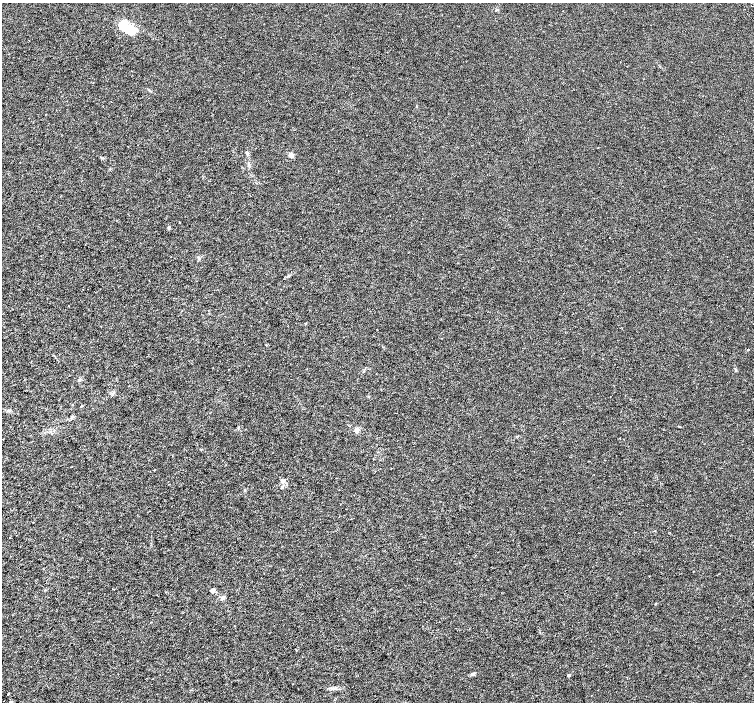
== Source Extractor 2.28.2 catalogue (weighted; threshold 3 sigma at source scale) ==
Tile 7 of 4 x 4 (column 3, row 2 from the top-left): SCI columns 3013-4515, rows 3004-4403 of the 6019 x 5941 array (HDU 1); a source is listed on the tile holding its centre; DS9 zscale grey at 2 x 2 block average (1 PNG px = mean of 2 x 2 image px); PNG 756 x 704 px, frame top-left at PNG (2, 3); no overlay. Shown black and unused: <1% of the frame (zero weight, under 3 of 6 exposures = <1% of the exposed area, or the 3 px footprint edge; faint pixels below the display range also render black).
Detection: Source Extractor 2.28.2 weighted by HDU 2 'WHT'; one run over the whole footprint, this tile lists its part. Background 0.00144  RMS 0.0017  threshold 0.00707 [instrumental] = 3 sigma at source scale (4.09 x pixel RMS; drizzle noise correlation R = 1.36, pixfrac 0.8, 0.0396/0.0396 arcsec/px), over >= 5 px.
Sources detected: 26; all 26 listed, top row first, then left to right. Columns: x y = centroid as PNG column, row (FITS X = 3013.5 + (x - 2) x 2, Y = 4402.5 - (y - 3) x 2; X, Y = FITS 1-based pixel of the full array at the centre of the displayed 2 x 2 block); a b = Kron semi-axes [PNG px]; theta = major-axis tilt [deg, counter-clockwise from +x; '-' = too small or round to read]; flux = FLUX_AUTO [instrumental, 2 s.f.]
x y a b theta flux
127 28 16 8 -32 16
247 154 6 3 -67 0.6
291 155 6 4 -61 1.5
20 162 2 2 - 0.15
179 222 2 2 - 0.22
305 324 3 2 - 0.2
748 350 3 2 - 0.23
79 379 3 3 - 0.37
82 406 3 2 - 0.21
356 430 3 3 - 2.6
2 439 2 2 - 0.12
373 459 2 2 - 0.23
71 467 2 2 - 0.15
154 470 3 2 - 0.15
283 481 5 4 - 0.94
282 487 3 3 - 0.34
33 522 2 2 - 0.21
655 531 2 2 - 0.16
212 590 2 2 - 4
89 593 2 2 - 0.15
223 598 5 4 - 0.83
473 674 7 3 24 0.65
569 675 2 2 - 0.86
335 688 7 4 24 0.96
8 694 2 2 - 0.26
11 702 3 2 - 0.45
Isophote crosses this tile's border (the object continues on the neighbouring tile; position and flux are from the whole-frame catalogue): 1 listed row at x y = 11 702
Diffuse or blended objects may show on this block-average render without a row.